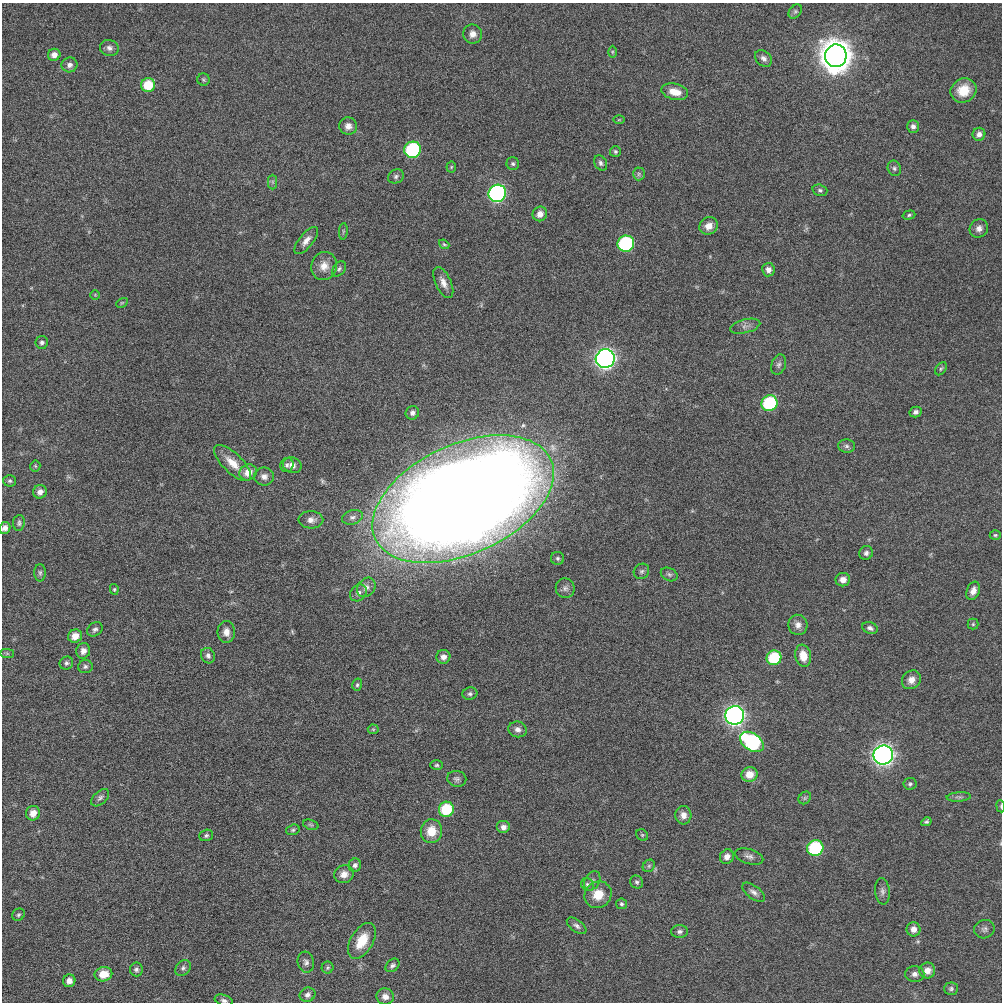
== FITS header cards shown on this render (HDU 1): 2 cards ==
NAXIS1  =                 1000 / length of original image axis
NAXIS2  =                 1000 / length of original image axis

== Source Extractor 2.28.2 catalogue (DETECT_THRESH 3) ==
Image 1000 x 1000 px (HDU 1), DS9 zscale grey, 1 PNG px = 1 image px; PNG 1004 x 1004 px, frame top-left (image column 1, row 1000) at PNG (2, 3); each listed source drawn as its Kron ellipse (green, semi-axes under 4 px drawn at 4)
Background 0.531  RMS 19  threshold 58.2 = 3 sigma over >= 5 px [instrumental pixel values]
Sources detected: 147; all 147 listed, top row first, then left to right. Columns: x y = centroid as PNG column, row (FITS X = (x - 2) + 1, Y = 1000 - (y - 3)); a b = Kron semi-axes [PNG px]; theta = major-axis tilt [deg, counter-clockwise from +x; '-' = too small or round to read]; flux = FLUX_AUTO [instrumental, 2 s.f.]
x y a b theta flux
795 11 8 5 49 2.7e+03
473 34 9 9 - 9.6e+03
109 48 9 8 - 5.7e+03
612 52 6 4 -90 1.8e+03
54 55 6 6 - 8.8e+03
836 56 11 11 - 2.9e+06
763 58 9 7 -43 5.5e+03
70 65 8 7 - 6.1e+03
203 80 6 6 - 2.2e+03
148 85 7 7 - 3.5e+04
964 90 13 11 30 2.7e+04
675 92 13 8 -13 1.6e+04
619 120 5 3 - 1.4e+03
348 126 9 8 - 7.9e+03
913 126 6 6 - 4.7e+03
979 134 6 6 - 6.1e+03
413 150 8 8 - 1.3e+05
615 151 5 5 - 2.5e+03
601 163 8 6 -58 3.9e+03
513 164 6 6 - 3.2e+03
451 167 5 5 - 1.8e+03
894 168 8 6 -66 3.6e+03
639 174 6 6 - 3.5e+03
396 176 8 6 30 3.9e+03
273 182 7 4 -89 2.7e+03
820 190 7 5 -18 3.2e+03
497 193 9 8 - 3.2e+05
540 214 7 7 - 1.1e+04
909 215 6 4 16 2.3e+03
709 226 9 8 - 1.1e+04
979 228 10 9 - 7.0e+03
343 231 8 3 85 2.0e+03
306 241 16 7 51 9.3e+03
444 244 5 4 - 1.9e+03
626 244 8 8 - 1.6e+05
324 266 14 12 70 1.5e+04
339 269 8 6 53 3.4e+03
768 270 6 6 - 6.8e+03
443 283 17 7 -65 1.0e+04
95 295 5 5 - 1.3e+03
122 303 6 4 30 1.6e+03
745 326 15 7 14 7.0e+03
42 342 6 6 - 3.8e+03
605 359 9 9 - 6.7e+05
779 365 10 7 72 4.3e+03
941 369 7 5 53 2.4e+03
769 403 8 7 - 1.0e+05
916 412 6 5 - 4.7e+03
412 413 7 6 - 4.6e+03
847 446 8 6 -2 3.8e+03
233 463 24 9 -44 2.1e+04
287 465 7 6 - 3.6e+03
292 465 9 7 -17 7.6e+03
35 466 5 5 - 1.7e+03
248 472 9 7 31 1.7e+04
264 476 10 9 - 7.7e+03
10 481 6 6 - 2.5e+03
40 492 7 6 - 7.6e+03
463 499 96 55 24 4.6e+06
352 517 10 7 16 5.1e+03
311 520 12 8 -1 8.3e+03
19 523 8 6 85 3.1e+03
5 528 6 5 - 6.8e+03
995 535 5 4 - 2.0e+03
866 553 7 6 - 4.2e+03
557 558 6 6 - 2.8e+03
641 571 8 7 - 3.9e+03
40 573 9 5 90 3.3e+03
669 574 9 6 -26 3.4e+03
843 580 7 6 - 9.8e+03
366 587 10 8 51 7.3e+03
565 588 10 9 - 5.8e+03
114 589 5 4 - 1.6e+03
973 591 9 6 67 8.2e+03
358 593 9 7 45 5.4e+03
973 624 5 5 - 2.0e+03
798 625 10 9 - 8.4e+03
870 628 8 5 -22 4.4e+03
95 629 8 6 40 3.9e+03
226 632 11 8 89 9.2e+03
75 636 7 6 - 1.5e+04
83 651 8 7 - 7.0e+03
7 653 7 4 -1 2.4e+03
208 656 8 6 -60 5.1e+03
803 656 11 8 -80 2.0e+04
443 657 7 7 - 7.8e+03
774 658 7 7 - 6.1e+04
66 663 7 6 - 3.3e+03
85 667 7 6 - 3.6e+03
911 680 10 8 42 1.0e+04
357 685 6 5 - 2.5e+03
470 694 7 6 - 3.4e+03
735 715 9 9 - 6.5e+05
373 729 5 5 - 1.8e+03
518 729 9 7 -17 6.8e+03
752 742 13 8 -34 1.7e+05
883 755 10 9 - 8.0e+05
437 765 6 4 2 2.2e+03
749 774 8 7 - 1.9e+04
457 779 9 8 - 4.3e+03
910 784 6 6 - 2.8e+03
959 797 12 4 4 3.6e+03
100 798 11 6 43 4.1e+03
805 798 7 5 46 2.6e+03
1001 806 6 3 -83 1.6e+03
446 809 8 7 - 5.7e+04
33 813 7 7 - 1.4e+04
683 815 9 8 - 9.2e+03
926 822 5 4 - 2.3e+03
311 825 8 5 -18 2.4e+03
504 827 7 6 - 6.8e+03
293 830 7 5 17 2.4e+03
431 831 12 10 79 2.3e+04
206 835 7 5 18 3.1e+03
642 835 6 5 - 2.2e+03
815 848 8 7 - 1.0e+05
749 856 15 7 -17 6.5e+03
727 857 7 6 - 8.9e+03
355 865 7 6 - 4.7e+03
649 866 7 5 47 3.0e+03
344 874 10 9 - 1.0e+04
592 881 10 7 59 5.1e+03
637 882 7 6 - 3.1e+03
587 884 7 6 - 3.2e+03
882 891 13 7 -83 5.4e+03
754 892 13 6 -37 6.2e+03
598 895 14 13 - 2.3e+04
621 904 5 5 - 2.5e+03
18 915 6 5 - 2.6e+03
577 926 11 6 -37 4.6e+03
914 929 7 7 - 9.4e+03
984 929 10 9 - 5.6e+03
680 932 8 6 1 3.9e+03
362 941 20 11 59 3.4e+04
306 962 10 8 -74 5.2e+03
392 965 8 5 43 3.7e+03
183 968 9 6 46 4.3e+03
328 968 6 6 - 2.5e+03
136 969 7 6 - 3.9e+03
927 970 8 8 - 1.3e+04
103 974 9 7 12 2.2e+04
915 974 9 8 - 6.1e+03
69 981 6 6 - 8.4e+03
951 989 7 6 - 3.0e+03
308 995 8 7 - 5.8e+03
385 996 9 8 - 7.9e+03
224 1000 9 5 -18 3.8e+03
At the frame edge (FLAGS 8, measured only in part): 3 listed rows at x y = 5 528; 1001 806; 224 1000